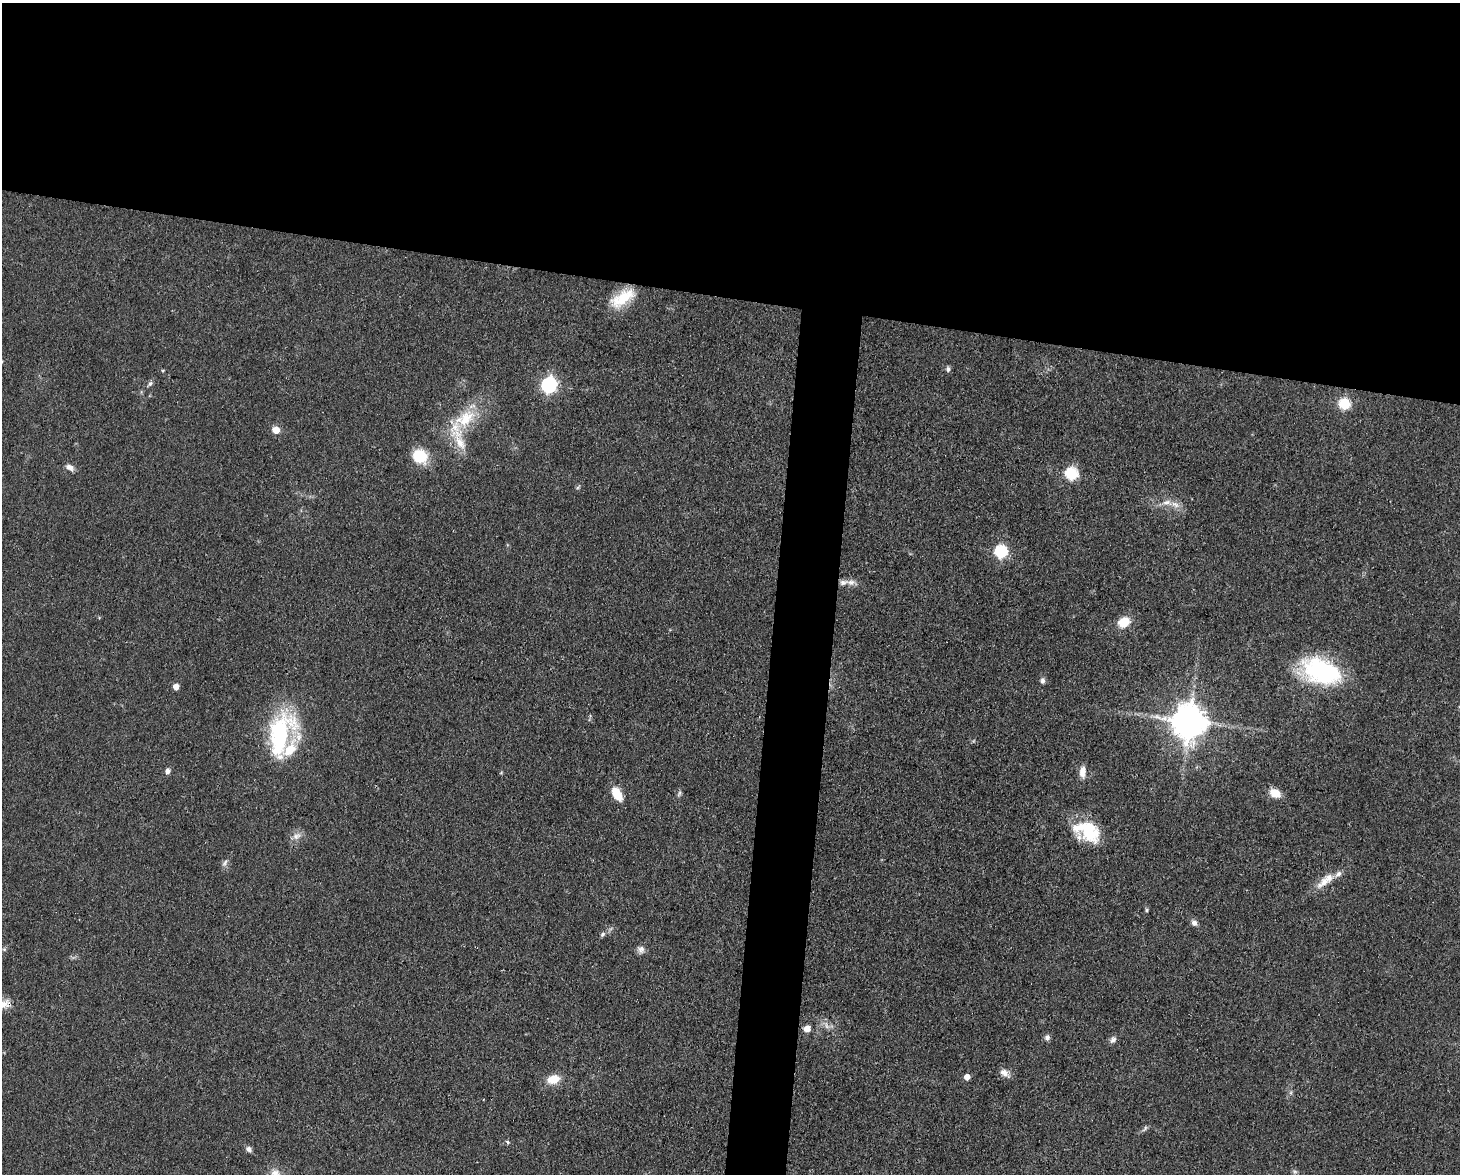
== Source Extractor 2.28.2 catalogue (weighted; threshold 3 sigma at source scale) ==
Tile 2 of 3 x 4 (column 2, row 1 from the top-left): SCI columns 1682-3139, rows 3517-4688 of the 4709 x 4691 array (HDU 1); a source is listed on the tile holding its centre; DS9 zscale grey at full resolution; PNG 1462 x 1176 px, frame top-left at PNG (2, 3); no overlay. Shown black and unused: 28% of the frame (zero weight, under 3 of 4 exposures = <1% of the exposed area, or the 3 px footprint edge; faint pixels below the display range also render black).
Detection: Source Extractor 2.28.2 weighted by HDU 2 'WHT'; one run over the whole footprint, this tile lists its part. Background 0.0632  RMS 0.0059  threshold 0.0265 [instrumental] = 3 sigma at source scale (4.5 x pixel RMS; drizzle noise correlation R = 1.50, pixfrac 1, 0.05/0.05 arcsec/px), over >= 5 px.
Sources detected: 52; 1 too faint to see at this stretch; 1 inside a brighter object's white glare — not listed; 5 inside a brighter listed object's ellipse — not listed separately; the other 45 listed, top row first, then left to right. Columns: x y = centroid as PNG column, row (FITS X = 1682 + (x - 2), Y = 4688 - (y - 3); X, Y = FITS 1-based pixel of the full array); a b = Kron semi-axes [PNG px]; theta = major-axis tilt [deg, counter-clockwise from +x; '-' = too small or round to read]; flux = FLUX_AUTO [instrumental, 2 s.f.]
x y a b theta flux
622 298 33 15 33 19
948 369 7 5 80 1.6
150 384 9 5 43 1.5
549 385 7 6 - 160
1345 404 6 6 - 50
466 419 32 19 45 25
276 430 5 5 - 12
419 457 12 11 - 26
70 467 11 7 -23 3.2
1072 473 6 6 - 66
1167 503 13 8 -3 4.5
1001 551 6 6 - 79
843 582 13 7 13 3.4
1124 622 9 7 30 16
1321 671 46 26 -18 66
1043 681 7 5 85 1.9
176 687 5 5 - 5.6
1189 721 10 10 - 1400
280 731 46 27 60 65
168 771 7 5 78 2.3
1082 772 15 7 88 5
679 793 10 4 67 1.3
1275 793 11 8 -25 9.2
617 794 15 8 -59 11
1087 831 30 19 -26 31
296 836 13 8 27 3.9
225 863 11 6 54 2
1324 882 25 10 38 8.8
1147 910 5 4 - 0.81
1194 923 7 6 - 2.4
602 934 8 5 42 1.4
4 949 5 4 - 0.85
641 949 10 9 - 2.9
3 1004 21 11 8 7.9
807 1029 5 5 - 7.6
1047 1038 8 6 -79 2
1113 1040 10 7 54 2.3
1004 1073 14 8 -36 3.9
967 1077 5 4 - 5.6
553 1079 14 10 18 9.5
1145 1129 10 4 51 1.4
508 1142 6 5 - 0.89
249 1149 7 6 - 2.4
1295 1172 7 4 -1 1.1
275 1174 14 12 -20 5.4
Overlapping masked pixels (flux is a lower limit): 1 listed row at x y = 3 1004
Isophote crosses this tile's border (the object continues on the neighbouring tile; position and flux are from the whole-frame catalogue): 2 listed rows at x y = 3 1004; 275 1174